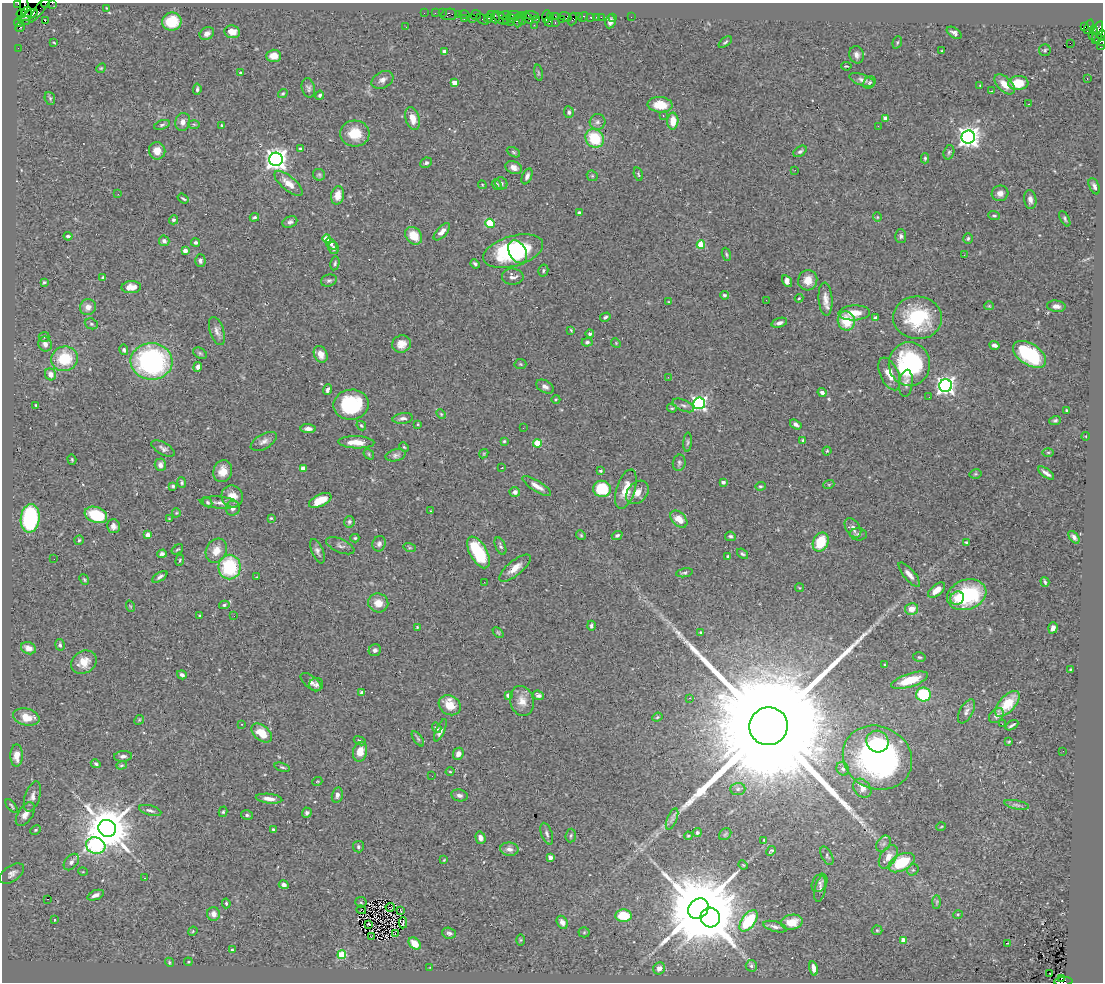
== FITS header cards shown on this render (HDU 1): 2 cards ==
NAXIS1  =                 1101
NAXIS2  =                  980

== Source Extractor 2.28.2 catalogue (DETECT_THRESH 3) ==
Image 1101 x 980 px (HDU 1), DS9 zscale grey, 1 PNG px = 1 image px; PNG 1105 x 984 px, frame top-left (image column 1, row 980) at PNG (2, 3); each listed source drawn as its Kron ellipse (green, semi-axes under 4 px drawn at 4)
Background 0.916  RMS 0.029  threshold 0.0862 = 3 sigma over >= 5 px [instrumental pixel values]
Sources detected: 457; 1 with non-positive FLUX_AUTO (blend fragments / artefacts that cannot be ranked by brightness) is neither listed nor drawn; the other 456 listed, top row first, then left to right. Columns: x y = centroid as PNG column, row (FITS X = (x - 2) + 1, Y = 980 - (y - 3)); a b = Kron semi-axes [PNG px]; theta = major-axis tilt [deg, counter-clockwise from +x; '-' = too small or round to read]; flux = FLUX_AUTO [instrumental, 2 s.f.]
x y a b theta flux
45 3 4 2 - 37
52 3 2 2 - 12
18 4 2 2 - 6.1
24 5 10 4 -89 120
41 7 19 4 53 150
106 8 4 2 - 1.2
27 12 5 5 - 810
424 13 2 2 - 15
435 13 2 2 - 30
442 13 2 2 - 21
21 14 5 4 - 56
449 14 8 5 7 160
458 14 3 3 - 42
464 14 5 3 - 48
29 15 9 4 29 830
476 15 5 5 - 71
491 15 4 2 - 45
505 15 6 2 8 82
514 15 6 2 3 200
524 15 3 2 - 38
531 15 7 3 -10 140
547 16 6 4 86 82
550 16 3 2 - 44
555 16 3 2 - 45
579 16 2 2 - 18
565 17 6 4 -21 110
583 17 5 3 - 35
590 17 3 3 - 74
596 17 2 2 - 10
601 17 2 2 - 20
613 17 3 2 - 10
631 17 2 2 - 11
488 18 4 3 - 30
495 18 5 3 - 160
501 18 9 5 -37 230
528 18 6 3 -52 120
464 19 3 2 - 38
472 19 3 3 - 84
483 19 6 2 -38 76
506 19 3 2 - 34
512 19 2 2 - 44
522 19 6 3 -86 120
537 19 2 2 - 17
561 19 4 3 - 65
572 19 6 4 67 370
24 20 6 4 -18 550
518 20 7 4 86 300
45 21 2 2 - 1.1
610 21 7 5 81 8.8
18 22 5 3 - 64
172 22 10 9 - 52
510 22 2 2 - 30
549 22 4 3 - 160
555 23 3 2 - 140
534 25 2 2 - 4.4
20 27 5 3 - 89
406 27 3 2 - 2
1084 27 3 3 - 140
1089 27 7 3 67 46
1094 30 4 3 - 240
232 32 8 6 -8 15
207 33 7 6 - 7.8
954 33 8 4 -34 6.7
1097 33 11 4 72 810
1092 35 3 3 - 66
1101 35 5 2 - 94
1100 40 9 5 -30 140
725 42 7 3 37 3
897 42 6 4 70 2.8
54 43 3 2 - 1.7
1070 43 2 2 - 140
1101 45 5 2 - 46
18 48 2 2 - 14
1045 50 6 6 - 3.3
444 51 4 3 - 4.8
942 51 3 2 - 1.8
857 55 9 7 -75 8.4
274 56 7 6 - 23
846 66 5 3 - 2.5
101 68 5 4 - 2.2
240 73 4 3 - 2.4
538 73 8 4 -82 2.9
1087 79 2 2 - 1.3
382 80 12 8 29 11
862 80 13 5 -19 8.7
454 83 4 4 - 19
870 83 7 5 44 4.1
1018 83 10 7 2 44
1005 84 12 7 -43 24
980 85 3 3 - 1.6
308 88 10 6 -76 6.3
197 89 6 4 84 4.2
991 91 3 2 - 1.3
283 93 5 4 - 2.5
320 95 4 3 - 3.6
50 98 6 5 - 3.5
1028 104 3 3 - 1.4
660 105 12 7 -4 39
569 112 6 5 - 4.1
663 116 3 2 - 4.2
886 118 4 3 - 16
413 119 12 7 -75 21
673 121 8 5 89 28
183 122 9 7 76 11
597 122 8 7 - 6.8
194 124 6 4 -2 2.4
162 125 8 4 19 3.6
222 125 4 3 - 2.1
878 126 3 2 - 2.3
355 133 14 13 - 46
968 137 7 6 - 1300
595 138 10 8 -46 83
301 148 4 3 - 2.6
157 151 8 8 - 20
800 151 7 5 36 4.3
513 152 7 4 -28 3
949 152 7 5 72 3.9
925 158 5 4 - 3.3
276 159 6 6 - 1400
426 163 6 5 - 4
514 168 8 6 -22 12
795 170 3 2 - 3.3
638 174 7 4 -75 2.6
319 175 6 5 - 3.5
527 176 8 4 66 7
592 176 6 5 - 2.6
288 183 17 7 -40 24
501 183 6 5 - 4.5
497 184 5 4 - 4.1
482 185 4 4 - 1.8
1094 186 9 5 -65 6.1
1000 193 8 7 - 12
118 194 2 2 - 25
338 195 9 6 80 22
183 199 6 3 -35 2.8
1030 200 9 6 -82 8.7
579 212 3 3 - 3.5
994 215 6 4 -2 3.5
254 217 5 3 - 3.1
877 217 5 4 - 1.8
1065 219 8 4 -61 3.9
174 220 5 4 - 3.9
290 222 8 5 22 7
490 223 5 4 - 78
442 232 10 5 48 13
68 236 4 3 - 3.6
414 236 10 7 -50 36
901 236 7 5 -87 5.5
327 239 4 4 - 43
968 239 5 4 - 3.5
164 241 5 5 - 5.8
196 242 4 4 - 4.4
331 244 6 4 -46 4.7
701 244 4 4 - 58
334 248 6 5 - 5.8
185 251 4 4 - 9.5
513 251 31 15 16 210
518 252 12 8 -60 58
726 254 7 4 -72 2.9
964 255 2 2 - 1.9
200 261 6 5 - 6.2
335 263 7 4 79 3.6
475 264 5 3 - 3.8
543 270 6 5 - 3.1
103 277 4 3 - 3.3
513 277 11 8 -5 9.3
329 280 8 6 18 4.5
808 280 10 9 - 24
787 281 6 4 -59 16
44 282 4 3 - 2.5
131 287 9 6 3 15
724 295 4 4 - 3.4
799 298 4 3 - 2.3
825 299 16 7 -86 16
766 300 3 2 - 2.2
669 302 4 2 - 1.5
989 306 5 4 - 2
1056 306 9 5 -7 9
88 307 8 8 - 12
854 313 16 7 3 28
605 317 5 4 - 4
875 318 3 3 - 3.4
918 318 24 21 -5 120
846 321 10 8 -71 52
779 323 8 4 18 7.7
91 324 7 5 -22 3.6
571 330 3 3 - 1.9
217 331 14 7 -71 10
590 334 4 3 - 4
44 337 5 5 - 2.7
587 342 5 4 - 3.6
616 343 5 4 - 2.2
45 344 7 6 - 7.7
401 344 9 8 - 19
995 345 5 4 - 8.9
124 350 5 4 - 4
200 353 7 5 -30 3.6
321 354 8 6 -66 15
1030 354 18 10 -33 150
65 359 13 12 - 71
152 361 21 18 -2 370
520 364 6 5 - 2.7
909 364 22 20 -89 220
198 367 5 4 - 8
51 374 6 5 - 12
889 374 17 9 -66 23
668 377 3 2 - 4.7
906 383 13 6 83 10
946 386 6 6 - 850
545 387 10 6 -28 7.9
328 390 5 3 - 5.3
822 392 5 4 - 8.3
929 397 2 2 - 3.3
556 399 4 3 - 1.7
699 403 6 6 - 480
36 405 3 2 - 1.6
351 405 18 15 9 140
683 405 11 5 -25 6.5
672 408 5 3 - 2.5
1067 410 3 3 - 3.6
441 414 6 3 -45 2
403 418 10 5 8 7.4
1055 420 6 4 20 3.6
418 424 4 3 - 1.8
796 424 6 4 -34 5.4
361 426 5 3 - 2.5
523 428 3 2 - 2.2
308 429 7 4 -1 9.5
1086 436 4 3 - 1.4
803 440 3 3 - 4.5
264 441 14 7 30 10
504 441 3 3 - 2.1
356 442 18 6 -2 24
688 442 9 4 86 3.7
537 443 4 4 - 72
404 447 5 4 - 2.3
163 449 13 6 -29 7.3
827 451 4 4 - 2.4
1048 452 6 4 0 2.4
369 454 6 4 -51 2.7
484 454 5 3 - 1.7
396 455 10 5 12 6.1
72 459 5 4 - 2.5
679 463 8 6 77 4.4
160 465 6 6 - 9.5
303 468 4 4 - 26
502 468 3 2 - 1.4
223 471 11 9 71 21
600 471 4 3 - 2.3
1046 473 9 3 -36 7.4
975 474 6 4 12 2.3
723 482 4 3 - 7.9
182 483 6 4 -77 3
829 484 5 3 - 2
173 486 4 3 - 3.2
537 486 16 5 -32 13
760 486 5 4 - 2.6
602 489 9 8 - 66
626 489 20 9 72 34
515 492 5 5 - 6.9
637 492 13 9 49 17
232 496 11 10 - 25
320 500 12 6 25 34
208 502 5 4 - 3.7
219 503 19 6 -5 12
233 508 7 7 - 7.7
431 511 3 3 - 1.4
176 513 4 4 - 2.1
96 515 11 7 -20 89
30 518 14 9 83 190
169 518 3 2 - 1.1
271 518 3 3 - 2.2
679 519 10 6 -44 23
349 522 6 5 - 4.4
113 526 7 6 - 8.4
853 528 11 7 -56 13
858 534 8 6 -6 6.3
148 535 4 4 - 23
581 535 5 4 - 2.6
617 535 5 4 - 3.9
730 536 5 4 - 4
1074 537 7 4 -53 6.9
355 538 4 4 - 2.8
79 540 5 4 - 2.8
821 542 10 7 64 61
966 542 3 2 - 2.1
379 544 8 6 70 5.9
340 546 15 6 -24 8
500 546 9 5 -66 5.3
410 548 6 4 -18 2.6
177 549 6 3 35 2.4
216 551 13 10 62 25
317 551 13 5 -67 7.7
478 552 17 8 -61 120
162 554 5 4 - 5.5
742 554 6 4 -38 3.3
728 557 4 3 - 5.9
54 559 2 2 - 1.7
180 560 6 4 71 2.4
229 567 12 11 - 130
515 568 19 7 39 21
684 573 8 4 10 3.5
909 575 15 5 -50 13
160 577 8 4 33 5.8
257 577 3 3 - 1.4
84 580 6 4 -51 2.8
484 582 2 2 - 1.4
1045 582 5 2 - 3
799 588 4 3 - 1.6
937 590 10 5 39 16
967 595 20 15 19 140
957 598 7 6 - 16
378 603 10 9 - 22
224 605 5 4 - 3.3
130 606 6 3 -71 2
911 609 6 6 - 20
200 615 4 3 - 1.9
234 616 2 2 - 1.3
591 626 5 3 - 4
417 627 4 4 - 1.8
1053 628 6 4 72 7.1
700 632 4 4 - 2.6
498 633 6 4 -45 2.4
60 645 6 5 - 4.3
28 648 8 6 -19 12
375 650 6 6 - 5.6
919 657 6 4 -13 2.9
84 662 13 11 33 27
885 665 3 3 - 1.9
1070 669 3 3 - 1.8
182 675 5 4 - 5.4
910 680 19 6 18 47
311 682 12 6 -39 8.5
316 685 7 6 - 5.1
362 693 4 3 - 4.7
923 694 7 7 - 130
509 695 4 4 - 16
538 695 6 4 -20 7.1
690 698 2 2 - 1.4
522 701 15 11 -75 22
1007 704 16 8 47 45
450 705 11 9 -30 33
966 711 13 6 61 8.4
996 716 8 6 46 5.8
26 717 13 8 -14 30
657 717 5 4 - 2.7
139 720 5 4 - 2.1
242 724 2 2 - 1.1
1002 724 2 2 - 2.9
1012 725 7 2 30 3.6
768 726 19 19 - 160000
437 728 5 4 - 11
440 730 12 4 66 8.5
262 733 12 7 -40 39
418 739 9 4 -54 3.7
360 741 6 4 -21 2.8
878 742 11 10 - 41
1009 742 3 2 - 1.8
1063 751 2 2 - 3.4
360 752 10 7 77 23
458 754 6 5 - 8.7
16 755 11 6 90 21
123 756 9 5 7 6.8
877 758 35 31 -27 550
96 764 5 4 - 3.5
121 765 5 4 - 2.7
282 767 8 3 -17 3
843 769 7 6 - 5.6
450 772 4 3 - 1.7
432 776 2 2 - 3.4
317 782 5 3 - 1.6
862 788 10 8 -51 14
738 789 7 6 - 5.3
337 795 8 5 77 6.7
459 795 8 6 -11 7
32 796 15 7 71 11
269 799 13 4 -6 13
1016 805 12 4 -11 4.5
11 806 8 3 -50 2.8
150 810 11 5 -16 6.5
223 812 5 4 - 2.7
307 813 5 4 - 4.6
25 814 13 7 57 15
247 815 6 4 -15 3.8
672 819 11 5 67 6.7
941 827 5 3 - 1.6
107 828 9 8 - 9900
273 829 3 3 - 2.9
36 830 6 4 27 2.8
697 833 4 4 - 4
547 834 11 5 -70 6
725 834 7 5 44 3.4
571 836 7 5 85 3.7
688 836 4 3 - 1.9
480 838 6 5 - 10
764 840 3 3 - 2.1
884 844 9 6 55 6.2
96 846 10 8 -16 260
358 847 6 5 - 4.1
509 849 9 6 -8 9.9
771 851 5 3 - 2.9
827 856 10 5 -63 4.7
550 857 4 3 - 15
888 857 13 7 58 20
444 860 4 2 - 1.5
71 862 9 6 51 7.9
901 863 14 8 27 89
743 865 5 4 - 1.9
913 870 6 5 - 3.2
83 872 5 3 - 1.5
12 873 14 7 35 9.9
145 878 2 2 - 2.4
820 883 10 7 59 6.6
284 885 5 4 - 6.9
820 889 13 5 79 6.9
95 895 9 4 21 8.5
48 899 3 2 - 25
361 902 6 5 - 1.1
937 902 7 4 88 3.7
226 903 5 3 - 3.5
390 907 4 2 - 1.7
698 909 11 9 50 33000
361 910 5 2 - 2.2
401 911 4 2 - 1.5
213 914 7 6 - 10
958 914 5 3 - 2
624 916 8 6 -2 58
710 917 10 9 - 6500
54 920 2 2 - 1.6
748 921 12 6 54 110
562 922 7 5 -58 11
792 922 11 7 9 34
403 923 5 2 - 2.6
368 924 3 2 - 1.7
775 927 12 5 -15 7.8
877 930 5 5 - 2.5
193 931 5 3 - 1.7
584 932 5 5 - 2.5
449 933 7 5 -15 4.6
395 934 3 2 - 0.38
372 937 3 3 - 1.1
520 940 6 4 89 2.5
903 940 4 4 - 31
415 943 7 5 -42 26
1007 943 3 2 - 7.8
232 950 3 3 - 5.2
342 955 4 4 - 86
169 962 5 3 - 2.1
188 962 4 3 - 1.7
751 966 6 5 - 4.9
430 967 4 2 - 1.1
659 968 6 5 - 8.9
814 968 7 4 -78 11
1050 973 3 2 - 7.8
1061 978 3 3 - 63
1063 981 9 3 4 630
At the frame edge (FLAGS 8, measured only in part): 8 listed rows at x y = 45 3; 52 3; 18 4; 24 5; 1101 35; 1100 40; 1101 45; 1063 981
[1 non-positive-flux detection neither listed nor drawn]